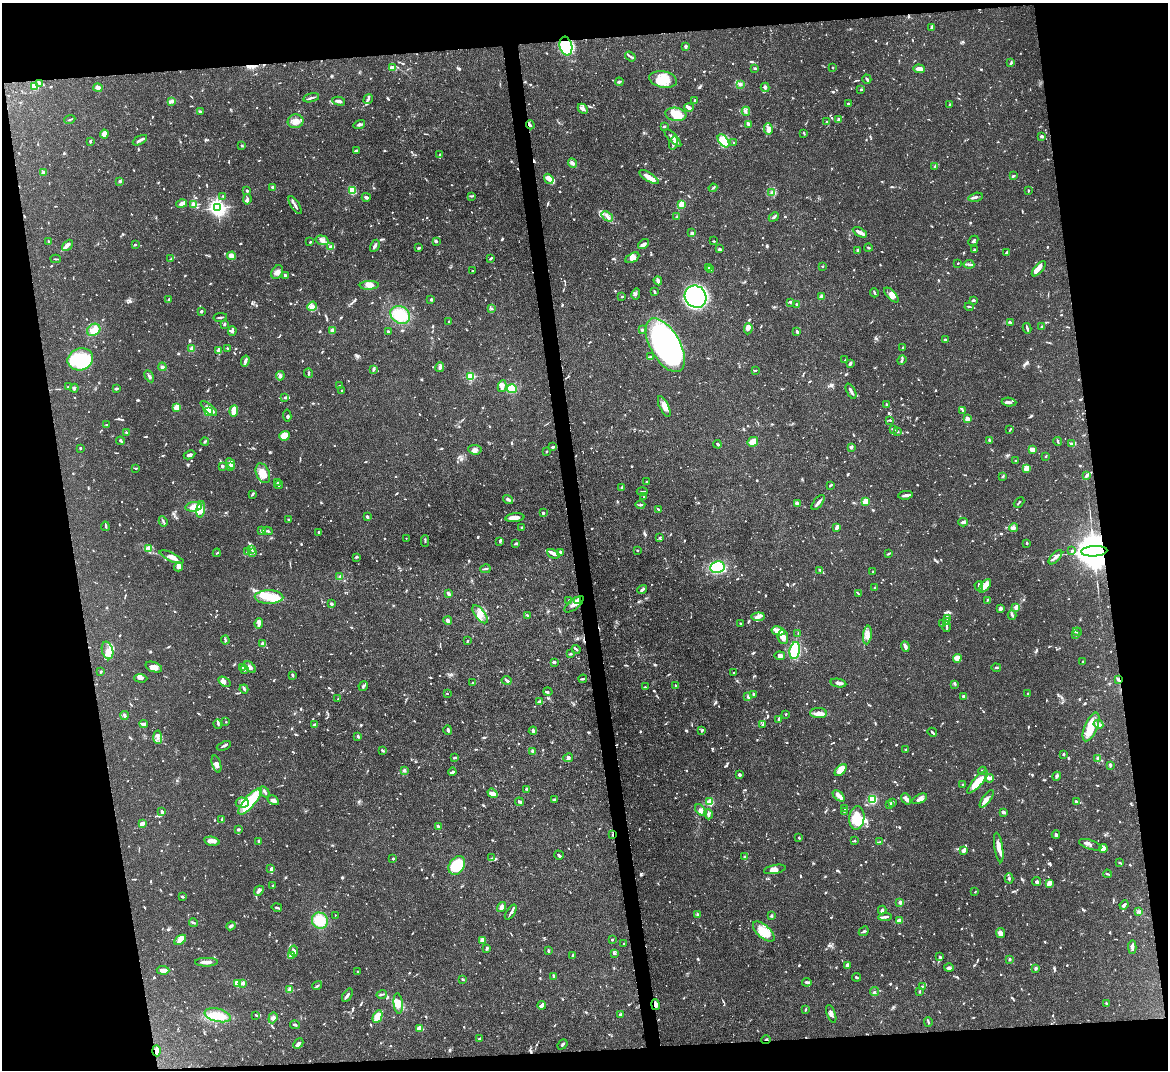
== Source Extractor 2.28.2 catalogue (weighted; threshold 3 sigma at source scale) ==
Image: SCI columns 3-4663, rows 242-4513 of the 4666 x 4644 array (HDU 1 of 3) = the unmasked area's bounding box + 8 px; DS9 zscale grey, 4 x 4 block average (1 PNG px = mean of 4 x 4 image px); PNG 1170 x 1072 px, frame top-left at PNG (2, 3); each listed source drawn as its Kron ellipse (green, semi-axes under 4 px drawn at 4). Shown black and unused: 19% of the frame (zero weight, under 3 of 4 exposures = <1% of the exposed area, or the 3 px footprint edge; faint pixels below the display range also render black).
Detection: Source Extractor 2.28.2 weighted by HDU 2 'WHT'. Background 0.0889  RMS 0.0036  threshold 0.0163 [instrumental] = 3 sigma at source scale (4.5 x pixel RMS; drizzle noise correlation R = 1.50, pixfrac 1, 0.05/0.05 arcsec/px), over >= 5 px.
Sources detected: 1632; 9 too faint to see at this stretch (4 x 4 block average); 9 inside a brighter object's white glare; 14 cosmic-ray / hot-pixel residue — neither listed nor drawn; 66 coinciding with a brighter row at this scale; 123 inside a brighter listed object's ellipse — not listed separately; of the other 1411, all 500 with FLUX_AUTO >= 2.31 (the completeness limit of this list) listed and drawn (911 fainter detections not listed), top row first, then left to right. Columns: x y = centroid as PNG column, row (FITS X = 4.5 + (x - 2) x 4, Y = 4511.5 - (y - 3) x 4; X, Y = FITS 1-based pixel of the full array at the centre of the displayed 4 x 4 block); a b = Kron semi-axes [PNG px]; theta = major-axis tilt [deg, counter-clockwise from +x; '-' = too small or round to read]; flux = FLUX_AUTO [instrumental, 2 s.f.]
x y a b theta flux
932 28 3 2 - 4.5
566 46 9 6 -74 150
685 46 3 2 - 4.7
630 56 6 2 -36 3.9
1011 63 4 2 - 4.2
392 67 3 3 - 7.9
832 67 2 2 - 3.9
755 68 2 2 - 4.2
919 69 6 3 -4 19
663 79 14 8 -10 42
867 79 5 2 - 3.3
619 82 4 2 - 3.1
39 83 4 2 - 4.4
740 84 3 3 - 4.9
34 87 3 2 - 55
765 87 4 2 - 5.6
98 88 5 3 - 13
861 89 2 2 - 3.2
311 98 8 2 14 5.9
368 99 5 2 - 4
172 101 4 2 - 9.2
339 101 6 2 -12 11
695 101 3 2 - 4.7
848 103 2 2 - 3.4
950 105 2 2 - 2.5
689 107 5 3 - 7.1
583 109 5 4 - 11
746 111 4 3 - 5.1
201 112 3 2 - 6.2
676 114 10 6 -9 31
70 119 5 2 - 2.8
839 120 4 3 - 4.5
296 121 8 7 - 18
827 122 2 2 - 2.8
359 124 6 2 18 7.3
748 124 3 2 - 7.1
530 125 4 3 - 3.6
664 126 2 2 - 3.9
768 129 6 3 -79 9.6
804 133 4 2 - 2.4
104 134 4 3 - 20
1042 136 2 2 - 6.7
673 138 11 3 -46 9.9
140 140 8 2 29 14
90 141 3 2 - 5
724 141 7 4 -51 46
674 143 7 3 75 7.4
733 143 2 2 - 2.3
242 146 2 2 - 5.1
356 150 4 2 - 3.8
440 154 2 2 - 3.5
573 163 5 4 - 6.2
935 166 3 2 - 2.4
43 172 3 2 - 5.8
1013 176 3 2 - 3.3
649 177 11 4 -32 16
549 179 5 4 - 17
119 181 3 3 - 2.9
272 187 3 2 - 8
713 188 4 2 - 2.5
247 191 2 2 - 6.3
352 191 3 3 - 34
1028 191 2 2 - 2.6
772 193 4 3 - 4.5
472 196 3 2 - 2.4
223 197 3 2 - 2.4
366 197 4 3 - 5.1
975 197 7 2 14 7.5
247 199 5 3 - 5.1
181 204 5 3 - 13
681 204 4 4 - 13
194 205 2 2 - 80
295 205 10 2 -58 6.7
218 208 3 3 - 600
607 216 6 3 -37 8.1
677 217 3 2 - 2.5
774 217 5 2 - 4.3
860 232 8 2 -29 16
692 233 4 3 - 3.8
322 240 6 4 -16 10
436 241 3 2 - 3.5
714 241 2 2 - 2.6
973 241 6 2 46 4
49 242 3 2 - 3.1
310 242 2 2 - 2.4
644 244 6 3 38 11
67 245 6 3 44 10
135 245 2 2 - 4.3
375 246 6 2 62 7.2
331 247 3 2 - 13
419 248 3 2 - 3.9
868 248 4 2 - 2.6
719 249 3 3 - 3.5
974 250 3 2 - 3.1
858 251 4 3 - 3.6
1006 253 4 2 - 3.6
231 256 4 3 - 15
632 258 7 4 30 11
56 259 5 2 - 2.3
171 259 3 3 - 2.8
490 259 3 2 - 2.7
958 263 2 2 - 7
969 264 5 2 - 4.4
822 266 2 2 - 3
708 268 3 2 - 2.7
1039 269 9 3 49 10
711 270 4 2 - 6.6
472 271 2 2 - 5.8
277 272 7 5 58 11
285 275 3 2 - 4.4
658 281 4 2 - 11
369 285 9 3 3 12
654 291 2 2 - 2.7
874 293 4 2 - 4.3
636 294 5 3 - 4.9
891 295 9 3 -46 12
821 296 3 3 - 4.9
622 297 3 2 - 3.3
696 297 11 10 - 550
431 299 2 2 - 18
169 300 4 2 - 3.3
973 300 3 2 - 6
791 302 3 2 - 2.7
796 304 2 2 - 2.7
312 306 5 4 - 8.3
969 307 4 2 - 2.4
492 308 3 2 - 2.4
201 311 2 2 - 7.1
400 315 10 8 -30 74
220 317 7 2 9 4
449 322 2 2 - 2.4
1010 323 3 2 - 3
224 324 3 2 - 2.6
1042 327 2 2 - 14
1027 328 5 2 - 5.2
748 329 6 3 84 5.7
94 330 7 5 36 27
642 330 4 2 - 5.3
232 331 5 3 - 6.5
333 331 3 2 - 11
388 331 2 2 - 3.3
797 332 4 2 - 6.9
946 340 3 2 - 2.4
665 345 30 15 -60 820
903 347 3 2 - 3.5
192 348 3 3 - 6
227 348 2 2 - 2.7
219 350 4 3 - 13
651 357 3 2 - 2.4
80 359 13 11 21 110
845 360 2 2 - 2.4
902 360 5 2 - 3.2
245 361 5 4 - 5.8
850 363 3 2 - 4.6
162 367 4 3 - 4.8
440 367 5 2 - 8
373 369 4 2 - 2.4
755 370 3 2 - 4
308 373 4 2 - 2.7
149 376 6 2 -60 5.3
280 376 4 4 - 5.7
471 377 2 2 - 170
339 386 3 2 - 3.8
502 386 6 4 81 8.6
68 387 3 2 - 2.8
74 388 4 3 - 3.8
116 388 4 2 - 3.8
512 389 5 4 - 38
342 390 2 2 - 2.3
851 391 8 2 -63 7.2
285 398 2 2 - 4.8
1009 402 7 2 -7 5.5
887 405 3 2 - 5.4
664 406 11 4 -64 19
177 407 3 3 - 28
209 408 10 3 -41 21
234 411 5 4 - 20
963 411 2 2 - 2.3
208 412 2 2 - 110
287 416 6 3 -82 3.2
967 419 2 2 - 63
890 420 3 2 - 2.6
107 425 3 2 - 2.7
893 429 3 2 - 3.4
1010 430 4 2 - 2.4
897 431 2 2 - 10
126 432 3 2 - 2.8
284 436 5 5 - 34
989 440 4 3 - 3
120 441 4 2 - 3.3
1058 441 4 2 - 3.8
205 442 4 2 - 4.7
753 442 5 5 - 30
1071 443 2 2 - 3.9
718 444 4 2 - 3.2
553 447 3 2 - 4.1
851 447 4 3 - 4.6
80 448 2 2 - 3.3
1032 449 4 3 - 16
475 450 7 4 -7 8.8
547 451 2 2 - 3.6
189 455 6 2 24 6.5
1046 456 2 2 - 3
1016 460 2 2 - 2.6
231 463 5 3 - 11
222 466 2 2 - 5.7
231 466 2 2 - 17
135 468 3 2 - 2.3
1026 469 3 3 - 12
263 473 10 6 -67 28
1086 475 4 2 - 4.5
1003 477 2 2 - 2.3
647 481 2 2 - 3.6
277 483 3 2 - 3.5
279 485 4 2 - 4.5
830 485 2 2 - 3.5
622 487 2 2 - 3.7
642 492 5 2 - 2.9
252 494 3 2 - 3.1
905 495 7 2 9 7.9
644 497 2 2 - 2.3
508 499 5 2 - 6.2
818 502 9 2 51 8.5
865 502 4 2 - 39
1019 502 6 2 43 3.6
797 504 3 2 - 12
640 505 5 3 - 3.5
194 507 8 4 9 19
201 509 8 4 82 20
658 509 3 2 - 4.5
543 513 2 2 - 3.9
367 516 3 3 - 3.6
515 518 9 3 6 17
289 519 2 2 - 3.4
163 521 5 2 - 3.6
963 522 5 3 - 4.8
105 526 5 2 - 3
521 527 2 2 - 4.4
837 528 3 3 - 6.4
1014 528 4 2 - 7
262 531 2 2 - 14
268 531 5 2 - 3.2
318 532 3 2 - 2.9
660 537 3 2 - 2.4
406 538 2 2 - 2.5
425 541 6 2 -88 3.5
500 541 2 2 - 3.6
516 543 4 2 - 4.6
1027 543 2 2 - 3.6
148 548 3 3 - 3.7
251 549 3 2 - 3.2
638 550 2 2 - 2.4
1072 551 3 2 - 4.8
1094 551 13 5 4 15000
247 552 4 2 - 2.9
253 552 3 2 - 4.9
561 552 3 2 - 6.6
217 553 4 2 - 2.4
889 553 4 2 - 2.5
553 554 6 3 -25 8
171 557 13 4 -25 19
356 557 4 2 - 3.1
1055 557 9 3 47 8.9
179 567 4 4 - 11
717 567 7 6 - 97
485 569 5 2 - 4.7
820 570 3 3 - 3
873 572 2 2 - 2.8
340 577 2 2 - 11
979 586 5 2 - 3.8
985 586 8 4 52 24
874 588 2 2 - 3.3
642 590 5 2 - 6.3
449 594 4 2 - 8.5
858 594 3 2 - 3
269 597 14 6 -1 37
569 600 2 2 - 8.5
987 600 3 2 - 3.1
578 601 4 2 - 32
331 604 2 2 - 21
574 604 11 5 37 17
1016 607 3 3 - 11
1000 608 3 3 - 6.7
480 614 11 5 -53 17
528 615 3 2 - 3.1
1012 615 5 3 - 4.3
758 617 6 4 5 11
948 618 2 2 - 2.3
448 621 4 3 - 5.9
947 622 3 2 - 4.2
259 623 5 3 - 7
740 623 2 2 - 3.2
942 624 4 2 - 2.4
947 627 5 2 - 3.3
778 631 7 4 -10 21
1077 632 4 2 - 3.6
798 634 4 2 - 2.4
867 635 9 3 83 9.3
1076 635 2 2 - 2.6
783 637 7 5 -85 17
225 640 4 2 - 2.5
467 641 2 2 - 4.1
263 644 4 3 - 3.8
905 646 5 2 - 14
576 649 4 2 - 4.1
107 650 9 5 -75 16
795 651 8 5 80 87
570 654 3 2 - 2.7
780 656 5 4 - 7
957 658 4 4 - 18
554 662 3 2 - 4.7
1083 662 3 2 - 2.7
154 667 9 5 -19 14
243 667 3 2 - 2.9
250 667 7 3 -47 6.9
996 668 5 2 - 3
244 670 3 2 - 3.5
101 672 2 2 - 2.7
734 673 2 2 - 2.4
292 675 3 2 - 4.4
141 678 6 3 -4 5.6
583 679 4 2 - 2.9
507 680 5 2 - 3.4
1119 680 4 2 - 4.7
224 682 7 3 -33 8.8
473 683 3 2 - 2.8
838 683 8 3 -10 6.8
955 684 3 2 - 2.4
676 685 3 2 - 2.7
363 686 5 3 - 4.7
645 687 2 2 - 2.5
244 689 4 2 - 5.9
548 692 4 2 - 2.5
1028 693 2 2 - 2.7
447 694 2 2 - 2.6
754 694 4 3 - 3.4
748 696 3 3 - 3.2
964 696 3 2 - 9.7
338 699 2 2 - 2.8
539 702 2 2 - 5.3
819 713 8 5 -1 16
786 714 3 2 - 2.7
124 715 4 2 - 9.1
779 719 3 2 - 4.3
226 722 2 2 - 5.3
144 724 4 2 - 8.4
218 724 5 3 - 3.7
315 724 4 2 - 4.8
1098 724 5 2 - 4.5
762 725 3 2 - 3.7
1091 727 15 6 67 41
448 730 4 2 - 4.6
702 730 3 2 - 4.8
533 731 4 2 - 5.7
932 732 5 2 - 4.7
358 736 3 2 - 2.7
158 737 6 2 -87 5.3
224 746 7 2 23 4.8
906 750 2 2 - 3.1
382 751 4 2 - 3
533 751 3 2 - 7
1063 754 2 2 - 3
455 758 4 2 - 3.2
568 758 5 2 - 5.2
1098 758 3 2 - 6.4
216 764 9 4 -73 9.6
1110 765 4 2 - 3.6
404 770 4 3 - 5.1
841 770 7 4 42 24
983 771 4 2 - 2.6
452 772 4 2 - 3.5
739 775 3 2 - 6.3
1057 776 4 3 - 4.7
990 778 4 3 - 8.5
977 782 15 4 48 46
963 784 3 2 - 2.5
527 789 4 2 - 4
265 792 6 2 -56 5.4
493 793 5 3 - 9
839 796 7 3 -42 17
872 799 3 3 - 89
906 799 6 3 -51 10
919 799 8 4 27 9.6
987 799 10 3 54 13
273 800 6 3 -31 6.4
554 800 3 3 - 3.3
250 801 16 5 50 100
519 802 4 2 - 7
710 802 4 3 - 23
1076 802 3 2 - 4.5
242 803 7 5 -3 12
892 803 4 2 - 3.5
890 805 3 2 - 8.6
845 809 3 2 - 2.5
701 810 7 3 -48 6.7
844 811 3 2 - 2.3
162 812 3 2 - 7.7
1003 812 4 3 - 5.4
708 814 5 3 - 5.1
857 818 12 7 83 56
222 819 4 2 - 3.9
142 823 4 2 - 15
438 826 3 2 - 7.8
239 830 3 2 - 3.4
613 835 2 2 - 8.9
1056 835 4 3 - 4.8
799 838 2 2 - 3.7
854 840 3 2 - 2.5
212 841 8 2 -11 8.9
259 841 3 2 - 2.9
880 842 4 2 - 3.2
1090 845 11 4 -18 7.8
999 848 15 4 -81 20
1103 848 4 4 - 17
964 850 3 2 - 15
559 855 5 2 - 3.8
745 857 4 2 - 3.2
492 858 4 2 - 2.7
393 859 2 2 - 5.7
1120 863 3 2 - 2.9
457 865 10 7 56 82
271 869 3 2 - 4.3
775 869 11 4 11 12
1107 874 4 2 - 2.6
1009 878 5 2 - 3.4
1036 882 4 3 - 5.4
1049 883 4 2 - 17
273 886 2 2 - 2.3
259 891 5 3 - 9
975 892 2 2 - 2.4
182 897 3 2 - 2.7
900 902 2 2 - 33
1124 905 5 2 - 7
277 907 5 2 - 3.3
501 907 5 2 - 17
882 910 4 2 - 3.7
511 912 8 3 56 6.7
1139 912 3 3 - 3.9
698 914 4 2 - 3.8
335 915 2 2 - 3.1
772 916 4 2 - 3.3
885 917 7 2 5 7.5
899 920 4 2 - 25
320 921 8 7 - 48
193 923 4 2 - 3.8
231 926 4 3 - 4.8
864 931 5 2 - 3.4
764 932 13 6 -41 43
1001 933 5 4 - 9.2
180 940 6 4 34 10
483 940 4 3 - 9
612 940 2 2 - 3.3
624 944 3 2 - 3
1132 947 7 3 -87 6.3
487 948 3 2 - 5.7
294 951 5 4 - 9.6
548 951 3 2 - 3.4
614 953 3 2 - 3.6
291 955 3 3 - 5.5
572 956 3 2 - 4.6
940 957 2 2 - 4.7
1009 959 3 2 - 3.4
206 962 11 3 1 14
847 965 4 3 - 6.8
949 968 5 3 - 5
1036 968 2 2 - 6.4
163 970 6 3 -5 19
357 971 2 2 - 2.8
554 977 3 2 - 3.6
857 977 4 2 - 2.6
463 979 4 2 - 2.7
807 982 4 2 - 6.6
237 983 4 3 - 20
243 983 4 4 - 7.5
317 986 5 2 - 3
922 986 3 2 - 2.4
290 990 2 2 - 56
874 992 4 2 - 2.8
919 992 2 2 - 2.4
382 994 5 2 - 3.1
347 995 7 3 56 6.5
398 1003 10 4 -84 19
1107 1004 3 2 - 2.4
542 1005 4 2 - 13
655 1005 5 3 - 12
806 1009 3 2 - 2.4
621 1014 4 2 - 4.7
831 1014 9 2 -70 8.3
218 1015 13 6 -13 30
256 1015 3 2 - 2.5
377 1017 7 4 65 32
273 1018 6 4 70 5.9
928 1022 5 2 - 3.2
295 1025 5 2 - 2.8
420 1028 3 2 - 11
480 1039 4 2 - 2.6
766 1040 4 2 - 2.6
298 1044 6 3 44 8.4
562 1044 6 2 50 4.2
157 1051 5 3 - 10
Overlapping masked pixels (flux is a lower limit): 8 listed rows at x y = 566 46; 1094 551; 578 601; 1119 680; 613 835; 655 1005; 766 1040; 157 1051
Diffuse or blended objects may show on this block-average render without a row.